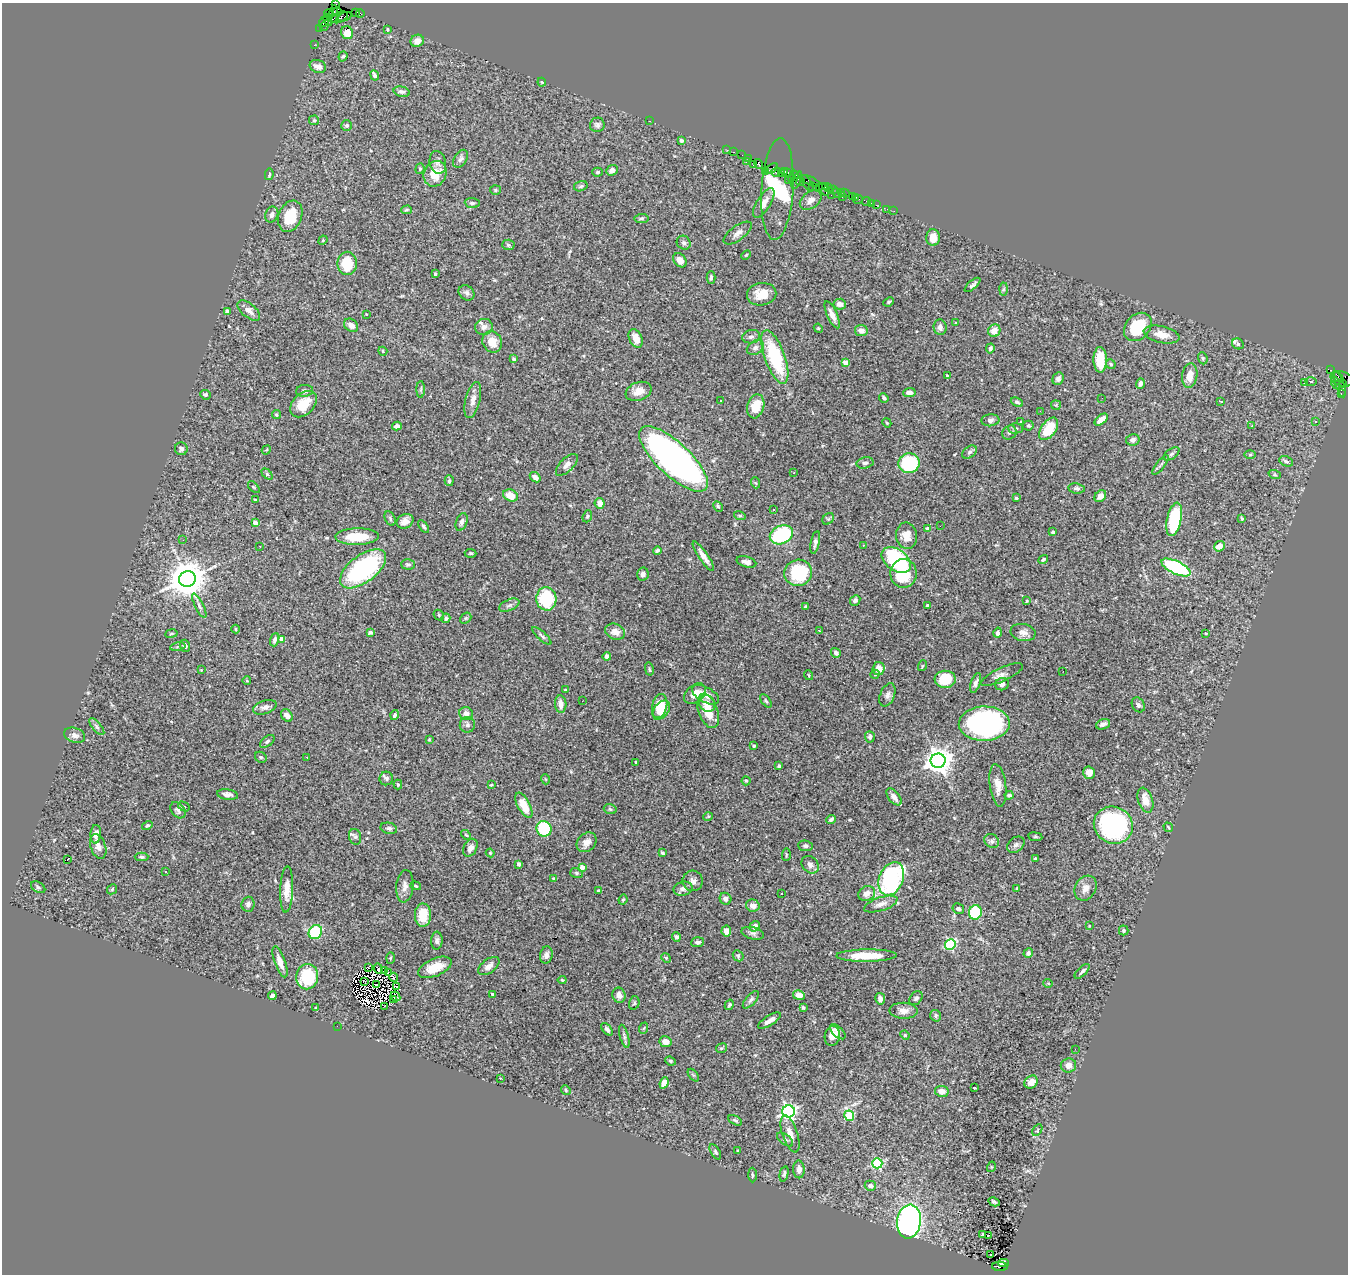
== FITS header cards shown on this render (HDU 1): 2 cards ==
NAXIS1  =                 1346
NAXIS2  =                 1272

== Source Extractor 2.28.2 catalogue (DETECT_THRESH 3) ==
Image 1346 x 1272 px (HDU 1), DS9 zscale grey, 1 PNG px = 1 image px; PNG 1350 x 1276 px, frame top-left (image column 1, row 1272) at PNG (2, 3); each listed source drawn as its Kron ellipse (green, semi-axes under 4 px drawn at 4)
Background 3.5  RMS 0.066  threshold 0.198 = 3 sigma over >= 5 px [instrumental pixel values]
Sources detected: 449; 3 with non-positive FLUX_AUTO (blend fragments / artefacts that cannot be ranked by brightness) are neither listed nor drawn; the other 446 listed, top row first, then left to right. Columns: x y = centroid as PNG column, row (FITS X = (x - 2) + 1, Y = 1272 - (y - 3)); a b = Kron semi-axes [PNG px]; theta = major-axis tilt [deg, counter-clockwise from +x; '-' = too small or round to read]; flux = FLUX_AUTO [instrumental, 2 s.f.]
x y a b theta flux
335 4 4 3 - 78
337 12 4 3 - 200
355 12 3 2 - 160
360 13 4 2 - 140
329 14 4 2 - 130
334 14 9 3 83 620
340 17 9 5 25 1100
345 17 7 3 19 540
333 19 5 2 - 490
328 20 6 3 -65 750
324 21 6 3 60 390
324 26 6 3 57 430
320 28 3 2 - 21
387 29 3 2 - 4.6
347 33 7 6 - 37
417 41 7 6 - 31
314 45 2 2 - 54
343 56 5 4 - 6.7
318 66 8 6 -19 25
375 75 5 4 - 16
542 82 4 3 - 4.4
402 92 8 5 -13 12
314 120 5 5 - 6.2
650 121 3 2 - 68
347 125 5 5 - 8.2
597 125 7 7 - 13
681 140 3 3 - 12
727 150 2 2 - 84
734 152 3 2 - 300
742 155 2 2 - 88
748 158 2 2 - 90
460 159 10 6 58 13
438 162 11 8 -76 19
746 162 3 2 - 170
759 164 5 4 - 780
753 165 3 3 - 400
772 168 7 2 35 250
420 169 5 4 - 5.2
612 170 6 5 - 18
765 171 2 2 - 65
598 172 5 4 - 7.8
776 172 5 3 - 930
785 172 3 3 - 300
788 172 3 3 - 290
269 174 6 4 79 7.9
435 174 13 11 67 87
781 174 4 3 - 520
794 175 5 3 - 540
791 178 3 2 - 220
788 180 2 2 - 130
797 180 9 3 67 1700
801 181 4 3 - 360
810 181 10 3 -22 680
807 183 9 3 -61 630
581 186 7 5 16 8
812 186 2 2 - 190
825 186 3 3 - 170
819 187 2 2 - 190
828 187 3 2 - 200
777 189 51 16 86 560
824 189 7 3 -55 220
833 189 3 2 - 200
495 190 5 5 - 6.6
841 192 3 2 - 230
837 193 5 3 - 460
845 193 5 3 - 330
831 195 2 2 - 120
842 197 3 2 - 170
852 197 3 2 - 250
855 197 3 3 - 140
811 200 12 8 36 24
858 200 5 2 - 84
866 201 5 3 - 430
472 203 7 5 -6 9.5
764 203 17 7 58 32
871 203 2 2 - 42
876 205 2 2 - 85
887 209 3 2 - 47
406 210 5 4 - 6.3
894 211 2 2 - 23
272 215 8 6 70 19
290 216 16 11 69 130
642 218 7 4 7 7.5
738 233 17 7 36 22
933 238 8 6 -90 41
323 240 5 4 - 4.4
684 243 7 6 - 12
508 245 6 5 - 7
746 255 5 3 - 4.4
680 260 8 5 -51 30
347 263 12 10 -90 140
435 274 3 3 - 6.5
711 277 6 4 87 9.2
972 285 10 3 40 11
1004 289 6 4 88 8.3
466 293 8 7 - 12
762 294 15 11 9 62
889 302 5 4 - 5.9
840 304 6 5 - 26
249 310 13 7 -39 28
227 311 4 4 - 13
366 314 3 2 - 2.7
832 315 15 5 -66 29
956 322 3 3 - 14
351 325 8 6 -38 25
484 327 9 8 - 27
940 327 8 6 -84 16
1138 327 16 12 47 190
818 328 5 3 - 4
861 331 6 5 - 28
994 331 6 6 - 40
1162 335 18 8 -13 56
751 337 9 6 11 13
636 338 10 6 -66 40
492 342 11 9 -60 56
1238 344 6 5 - 12
755 348 9 6 33 15
990 348 5 3 - 11
383 351 4 4 - 4.1
775 357 28 10 -70 310
1203 358 6 4 -70 6.5
514 359 4 3 - 5.9
1100 360 13 6 -89 110
846 363 4 4 - 56
1111 364 5 4 - 6.2
1330 370 3 3 - 1300
947 376 4 4 - 4.6
1190 376 12 7 82 46
1338 377 6 3 -47 1400
1058 379 6 5 - 13
1342 379 12 7 -16 1100
1304 382 3 3 - 15
1311 382 6 4 1 2.6
1140 383 5 4 - 15
1335 383 6 2 -73 220
1340 384 13 4 -71 1100
1343 384 4 3 - 360
421 390 8 4 89 7.3
304 391 8 6 8 13
639 391 13 9 20 43
909 393 6 4 3 19
1341 394 3 2 - 130
205 395 5 4 - 9.1
884 398 5 4 - 9
1102 398 2 2 - 5.9
473 400 18 7 76 31
721 400 3 3 - 15
1221 401 4 3 - 10
1017 402 6 4 -23 8.8
303 404 16 10 43 96
1056 405 5 5 - 6.2
756 406 12 8 74 86
1040 411 3 2 - 4.3
276 415 4 4 - 6.7
990 420 9 6 5 14
1101 420 8 4 40 46
1021 422 3 3 - 4.2
1315 422 4 3 - 11
887 423 5 3 - 5.2
397 426 5 4 - 18
1028 426 5 4 - 7.1
1252 426 3 3 - 8.4
1015 428 7 5 2 9.2
1049 429 13 7 55 120
1009 432 7 6 - 13
1133 440 7 5 11 17
181 449 6 6 - 15
266 450 5 3 - 4.5
970 452 8 5 39 11
1172 454 9 5 37 8.7
1250 455 6 4 1 4.7
673 459 44 16 -43 2200
1286 461 7 5 -26 9.9
865 463 8 5 12 14
909 463 10 10 - 280
567 465 14 6 45 23
1161 465 12 3 52 10
794 473 2 2 - 3.2
267 474 6 4 -46 5.9
1275 475 6 4 -18 5.1
535 477 6 4 -42 24
449 481 5 4 - 5.7
756 483 5 3 - 5
254 487 7 2 -45 4.4
1077 488 8 5 -7 11
510 495 7 5 -23 66
1100 496 6 5 - 23
1016 498 3 3 - 4.9
255 500 4 3 - 4.7
600 503 5 5 - 34
718 506 6 4 -61 6.3
774 509 3 2 - 7.4
587 516 6 4 69 6.3
740 516 6 4 -18 5.2
390 519 8 5 -65 9.2
828 519 6 5 - 8.1
1174 519 17 7 78 310
1242 519 3 3 - 7.8
405 521 9 7 25 32
255 522 4 4 - 30
462 522 9 5 70 15
423 526 7 4 -54 8
940 526 2 2 - 9.7
928 529 4 4 - 17
1053 532 3 3 - 11
781 535 12 9 24 350
906 536 13 10 -83 46
357 537 22 8 1 130
183 540 2 2 - 11
815 542 11 4 78 14
863 545 3 3 - 4.8
260 546 2 2 - 3.8
1219 546 6 5 - 39
657 550 4 3 - 8.5
471 553 6 4 -2 5.9
703 556 18 4 -55 33
896 560 16 10 -37 390
1043 560 5 3 - 8.6
746 562 10 5 -16 17
408 564 7 5 0 8
1176 567 16 6 -25 410
363 569 27 13 37 670
798 573 14 13 - 290
904 573 14 13 - 160
643 574 6 5 - 17
187 579 8 8 - 12000
546 599 12 10 -86 260
855 600 6 4 47 13
1027 601 3 2 - 3.4
509 605 11 5 24 13
199 606 13 4 -63 14
928 606 4 3 - 21
806 607 3 3 - 5.6
439 615 6 5 - 6.1
446 618 5 4 - 8.6
466 618 6 4 43 6.9
236 629 4 4 - 4.5
819 631 3 2 - 2.9
370 632 4 3 - 11
615 632 10 7 -23 37
1023 632 12 8 -10 25
171 633 6 3 9 5.2
998 633 5 4 - 11
1206 633 3 3 - 4.3
542 636 12 4 -42 11
281 639 4 4 - 37
275 640 7 4 71 14
185 646 6 5 - 14
178 647 8 4 10 8
836 653 5 4 - 13
607 656 4 4 - 16
922 666 5 3 - 4.5
649 669 6 3 -77 6.3
879 669 7 6 - 45
201 670 2 2 - 3.3
1063 671 2 2 - 11
875 674 5 4 - 4.8
808 675 5 3 - 3.7
1002 675 23 7 25 28
945 679 10 8 3 110
247 681 4 3 - 3.4
976 683 10 4 70 15
1002 684 7 6 - 21
566 690 3 3 - 10
695 694 12 8 38 41
706 695 15 7 -29 47
887 695 12 7 67 18
582 701 2 2 - 2.8
766 701 8 4 -54 6.6
707 703 9 7 -51 29
561 704 9 5 -85 33
1138 705 8 6 -59 12
660 706 12 7 76 74
265 707 12 6 18 19
661 710 11 7 52 83
708 711 18 9 -70 88
466 714 7 6 - 30
287 715 7 5 -53 22
394 715 5 4 - 9.9
984 724 25 17 2 960
1103 724 7 5 22 18
467 725 8 7 - 15
97 727 10 4 -50 12
75 735 10 7 -18 20
870 737 6 5 - 8.5
429 740 4 3 - 3.7
267 741 8 5 39 9.3
754 746 3 3 - 7.7
261 757 6 5 - 7.5
307 757 3 3 - 4.5
938 761 7 7 - 5300
636 762 3 3 - 6.5
779 766 3 3 - 10
1089 773 6 5 - 42
386 778 7 6 - 12
545 779 5 3 - 3.3
746 781 4 4 - 6.1
398 785 5 4 - 6
491 785 3 3 - 3.7
998 785 21 8 -83 44
227 795 10 5 -8 18
1009 795 4 3 - 9
894 797 10 5 -51 23
1145 800 13 7 -72 55
524 805 14 6 -62 80
184 806 6 4 -31 6.2
610 809 6 5 - 7.4
178 810 9 6 -50 14
708 817 5 3 - 3.8
831 819 5 3 - 11
147 825 5 4 - 5.4
1113 825 20 18 -28 710
1168 827 5 2 - 4.5
389 828 8 5 -12 11
544 829 8 7 - 210
96 834 9 5 87 30
466 835 6 3 -43 4.6
355 837 8 6 -73 12
1035 837 7 3 -8 5.4
992 841 8 6 -34 11
586 842 11 8 43 32
1016 845 10 7 39 14
98 846 13 7 -70 28
805 846 7 5 -5 11
470 848 9 6 62 21
490 853 4 4 - 4.3
662 853 4 3 - 6.9
786 855 6 3 89 4.8
142 857 7 4 0 8.5
1035 859 3 3 - 5.9
67 860 4 2 - 46
519 864 4 3 - 16
810 865 10 7 -45 19
582 867 4 3 - 33
165 871 3 3 - 11
576 873 6 5 - 8.3
554 878 4 3 - 5.5
891 879 17 12 67 760
693 881 10 10 - 22
405 886 16 8 84 28
416 886 5 4 - 6
38 887 8 5 -30 8.7
1017 888 4 2 - 3.6
1085 888 13 10 60 32
112 889 6 4 47 4.9
287 889 23 6 88 52
683 889 9 7 12 18
599 891 3 3 - 8.4
782 893 3 3 - 11
867 894 9 7 29 31
725 899 6 5 - 19
623 900 5 3 - 5.6
248 904 7 6 - 13
881 904 17 6 18 29
753 906 7 6 - 26
958 909 6 5 - 10
975 912 7 6 - 260
423 915 11 8 -89 89
755 926 5 5 - 25
1089 926 3 2 - 2.6
1124 930 5 4 - 6.5
726 931 5 5 - 27
315 932 7 6 - 220
753 933 11 6 -14 14
676 937 4 4 - 9.3
437 941 9 6 87 13
698 942 6 5 - 14
950 944 5 5 - 450
1028 953 5 4 - 16
546 955 8 6 81 18
738 956 6 5 - 6.5
866 956 30 6 1 130
390 958 5 3 - 4.5
666 958 5 4 - 5.4
280 962 16 5 -70 39
489 966 12 7 38 26
435 967 18 8 24 75
368 968 2 2 - 9.5
378 969 5 2 - 4.4
385 970 4 2 - 4
1082 971 9 3 44 10
388 972 2 2 - 3.3
307 977 12 11 - 220
394 977 5 3 - 4
562 980 4 4 - 6.2
365 982 3 2 - 2.7
1048 983 5 3 - 3.8
376 985 2 2 - 5.6
397 987 3 2 - 3.3
492 994 4 3 - 6.2
619 995 7 6 - 23
799 995 6 5 - 33
272 996 4 4 - 17
395 996 5 4 - 7.7
916 998 8 5 47 11
880 999 5 4 - 17
393 1000 4 3 - 2.8
751 1000 11 5 49 12
634 1003 7 5 76 7.9
729 1005 5 4 - 7.3
384 1006 2 2 - 5.6
316 1008 4 4 - 5.2
803 1008 3 3 - 12
903 1011 14 8 -2 32
936 1016 6 5 - 10
769 1021 13 5 33 27
337 1026 2 2 - 32
644 1028 6 3 70 4.6
607 1029 7 4 -49 14
838 1032 9 5 -43 21
905 1035 5 4 - 5.5
624 1036 12 4 -75 12
832 1036 10 7 78 29
666 1042 6 5 - 31
721 1048 5 5 - 5.4
1075 1049 2 2 - 14
670 1061 5 4 - 6.7
1068 1065 8 7 - 33
693 1075 7 4 -52 5.9
500 1078 3 2 - 5.1
1031 1082 7 6 - 30
664 1083 6 4 69 42
974 1088 3 2 - 5.2
566 1090 5 4 - 6.1
942 1091 7 5 -9 35
788 1111 6 6 - 1200
849 1116 5 5 - 230
735 1120 7 4 -29 7
1037 1130 6 4 60 6.6
790 1134 19 7 -72 46
785 1140 9 5 -37 11
738 1150 3 2 - 5.3
715 1152 8 4 -59 7.8
877 1163 5 5 - 360
991 1167 5 3 - 3.7
799 1169 9 5 -88 24
784 1174 8 4 77 9.2
752 1175 7 3 -89 6.1
870 1186 5 5 - 15
994 1202 6 2 -28 7.1
909 1222 17 12 83 1600
982 1235 4 2 - 4.6
988 1235 3 3 - 76
990 1255 3 2 - 14
1003 1263 5 3 - 860
1000 1266 8 4 -3 1300
At the frame edge (FLAGS 8, measured only in part): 1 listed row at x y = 335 4
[3 non-positive-flux detections neither listed nor drawn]